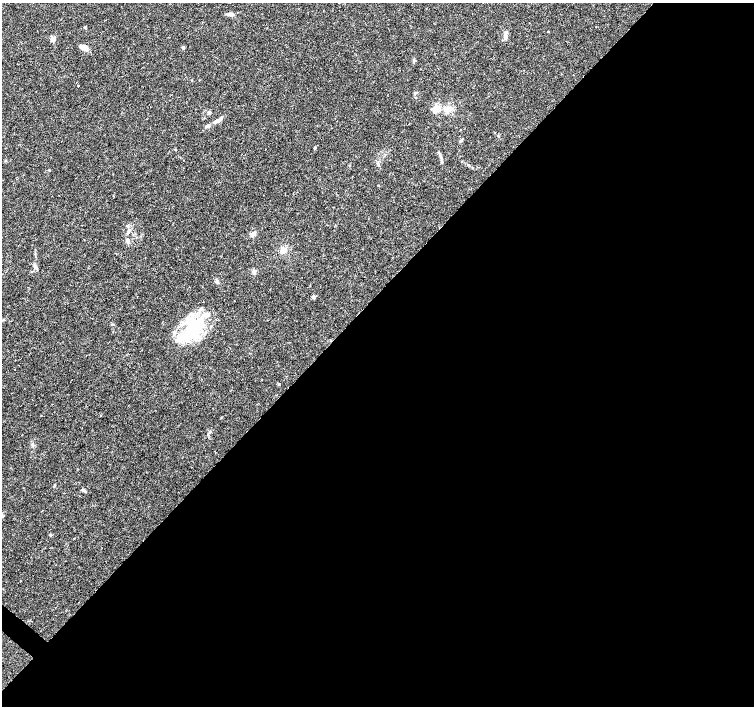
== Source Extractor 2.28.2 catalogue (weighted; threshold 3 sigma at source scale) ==
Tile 12 of 4 x 4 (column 4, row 3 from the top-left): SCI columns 4511-6014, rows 1575-2982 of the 6020 x 6029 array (HDU 1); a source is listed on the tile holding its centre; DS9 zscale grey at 2 x 2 block average (1 PNG px = mean of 2 x 2 image px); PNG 756 x 708 px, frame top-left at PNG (2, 3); no overlay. Shown black and unused: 58% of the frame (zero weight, under 3 of 4 exposures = <1% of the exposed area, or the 3 px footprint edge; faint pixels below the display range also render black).
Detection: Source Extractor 2.28.2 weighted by HDU 2 'WHT'; one run over the whole footprint, this tile lists its part. Background 0.0514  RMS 0.0037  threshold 0.0167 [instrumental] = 3 sigma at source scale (4.5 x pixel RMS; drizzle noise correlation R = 1.50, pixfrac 1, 0.0396/0.0396 arcsec/px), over >= 5 px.
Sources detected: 36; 1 inside a brighter object's white glare — not listed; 2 inside a brighter listed object's ellipse — not listed separately; the other 33 listed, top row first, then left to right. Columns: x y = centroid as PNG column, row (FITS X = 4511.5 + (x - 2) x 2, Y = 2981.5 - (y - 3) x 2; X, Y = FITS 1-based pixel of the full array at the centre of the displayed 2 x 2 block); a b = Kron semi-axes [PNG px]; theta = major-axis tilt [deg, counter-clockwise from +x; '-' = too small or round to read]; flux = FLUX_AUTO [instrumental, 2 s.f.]
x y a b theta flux
231 14 8 4 1 2.6
548 31 2 2 - 0.61
505 35 8 4 84 2.6
52 39 6 4 47 2.3
83 47 8 5 -10 5.6
183 47 2 2 - 2.8
192 80 3 2 - 0.42
415 93 3 3 - 0.79
437 109 11 8 58 6.7
448 109 11 8 30 7.2
209 113 4 4 - 1.5
219 120 13 4 33 5.7
207 126 7 3 8 1.7
461 140 5 3 - 1.2
315 148 3 3 - 0.94
175 149 3 2 - 0.46
441 157 6 3 -80 1.9
49 170 2 2 - 0.44
127 226 4 3 - 1.1
253 234 6 4 33 3.4
128 240 5 4 - 1.7
283 250 8 6 44 4.5
35 267 5 4 - 1.8
254 271 5 4 - 2.1
217 281 4 3 - 1.3
313 297 3 3 - 2.4
207 315 6 4 40 2.6
193 329 29 17 -85 47
33 444 3 3 - 0.89
54 486 3 3 - 0.65
84 490 6 3 -26 1.5
2 515 5 4 - 1.3
50 535 3 3 - 0.72
Isophote crosses this tile's border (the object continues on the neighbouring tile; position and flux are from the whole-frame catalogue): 1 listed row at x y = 2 515
Diffuse or blended objects may show on this block-average render without a row.